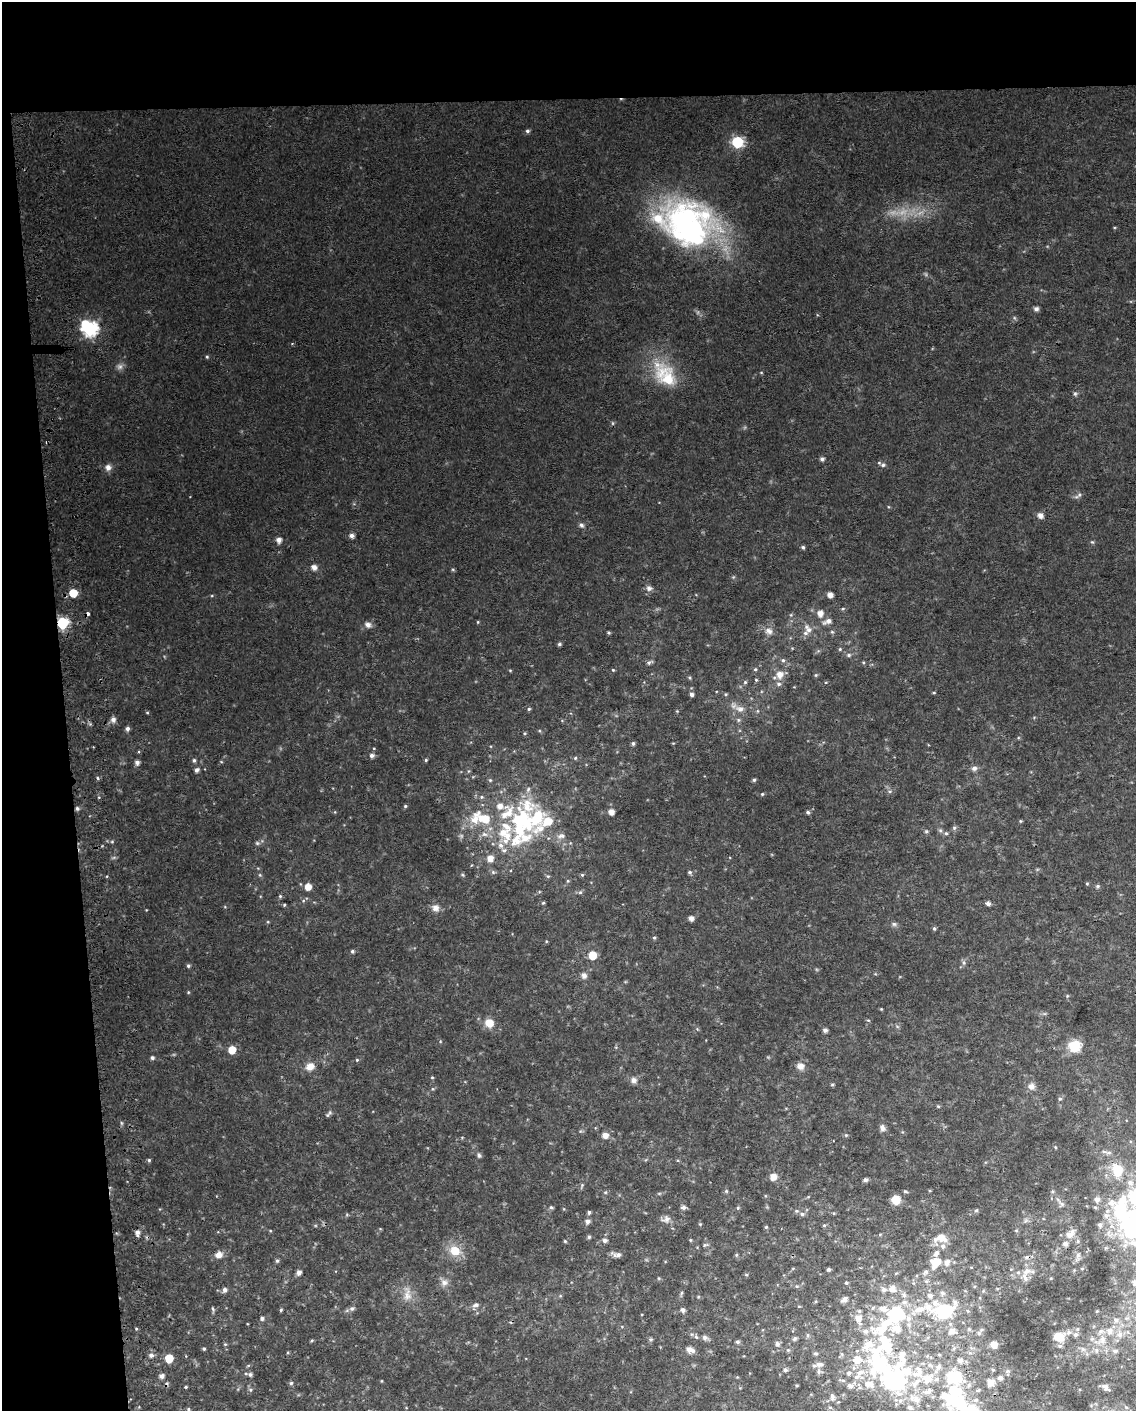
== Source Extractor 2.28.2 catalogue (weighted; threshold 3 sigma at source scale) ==
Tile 1 of 4 x 3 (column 1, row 1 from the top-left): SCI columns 41-1174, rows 2827-4235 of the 4618 x 4284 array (HDU 1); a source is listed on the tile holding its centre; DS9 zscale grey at full resolution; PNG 1138 x 1413 px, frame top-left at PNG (2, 2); no overlay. Shown black and unused: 12% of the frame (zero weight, under 2 of 3 exposures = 2% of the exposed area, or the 3 px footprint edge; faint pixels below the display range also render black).
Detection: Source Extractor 2.28.2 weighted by HDU 2 'WHT'; one run over the whole footprint, this tile lists its part. Background 0.0735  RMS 0.013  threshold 0.059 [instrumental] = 3 sigma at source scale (4.5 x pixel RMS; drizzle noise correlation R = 1.50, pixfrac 1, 0.0396/0.0396 arcsec/px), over >= 5 px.
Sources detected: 309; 2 too faint to see at this stretch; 7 inside a brighter object's white glare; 2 cosmic-ray / hot-pixel residue — not listed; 50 inside a brighter listed object's ellipse — not listed separately; the other 248 listed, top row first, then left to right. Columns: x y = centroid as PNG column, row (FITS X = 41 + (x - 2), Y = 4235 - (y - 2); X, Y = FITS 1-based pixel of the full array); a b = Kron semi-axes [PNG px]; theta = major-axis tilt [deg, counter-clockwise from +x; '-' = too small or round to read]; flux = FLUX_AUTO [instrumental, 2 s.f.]
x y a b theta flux
527 131 5 5 - 2.6
737 142 6 6 - 130
688 225 62 52 -30 320
1036 309 5 5 - 4.4
90 329 8 7 - 280
207 357 4 4 - 1.5
666 376 37 24 -55 59
1075 394 6 5 - 2.3
822 459 5 5 - 3.3
883 465 6 5 - 3.1
108 467 8 7 - 6.1
1078 495 11 5 32 3.3
1040 515 6 5 - 6.6
581 525 7 5 -47 3.2
352 536 5 5 - 5.3
279 540 5 5 - 6.9
1092 542 5 4 - 1.5
803 547 5 4 - 2.4
314 567 8 7 - 5.2
649 588 8 8 - 4.7
73 593 5 5 - 30
830 595 5 4 - 7.3
820 613 6 6 - 8.5
828 621 11 6 21 6.2
62 623 6 6 - 130
368 625 8 7 - 5.5
808 629 13 7 -51 7.1
769 631 10 8 -33 6.6
832 632 5 4 - 1.6
608 633 4 4 - 1.7
559 644 5 4 - 2.2
840 649 4 4 - 1.3
849 655 6 5 - 2.4
783 660 5 5 - 2.3
649 662 7 5 49 2.8
755 669 5 4 - 1.6
510 670 5 3 - 1.1
613 670 4 4 - 1.1
780 674 8 8 - 11
816 675 5 4 - 1.5
756 680 5 4 - 1.5
745 682 5 4 - 1.8
779 684 7 5 -13 3.1
934 693 5 3 - 1.1
691 694 6 5 - 3.6
726 694 5 4 - 1.4
529 709 5 4 - 1.6
740 709 12 7 -7 8.2
677 711 4 4 - 1
147 713 5 3 - 1.2
113 720 6 6 - 5.3
738 720 6 5 - 2.3
127 729 5 5 - 3.5
525 733 5 3 - 1.2
633 743 5 4 - 2.5
372 755 6 5 - 4.1
575 758 5 4 - 1.5
194 760 6 4 75 2.3
426 760 4 3 - 1.5
137 762 5 5 - 4.9
974 768 6 6 - 5
197 770 5 5 - 3.8
97 778 5 3 - 1.5
490 780 5 4 - 1.5
754 780 5 4 - 2
889 791 6 4 0 2.1
762 794 4 4 - 1.3
482 797 5 5 - 1.7
405 806 4 4 - 1.7
527 806 29 25 0 50
77 808 5 5 - 2.3
611 812 5 5 - 8.2
808 812 5 5 - 2.2
484 818 16 11 -15 25
1020 821 5 3 - 1.2
954 828 6 5 - 2.2
926 831 5 5 - 1.7
503 833 14 10 40 17
946 833 5 5 - 1.9
484 834 8 5 -7 4.3
562 836 11 7 15 5.8
516 840 22 15 59 31
257 843 6 5 - 2.2
490 858 7 6 - 9.3
690 872 5 5 - 2.2
260 875 6 4 -72 1.6
582 875 5 4 - 1.6
548 876 6 3 16 1.5
1087 884 4 4 - 1.2
1098 886 6 5 - 1.9
308 887 6 6 - 12
580 892 6 5 - 2.3
280 896 5 4 - 1.7
543 903 4 4 - 1.4
988 903 6 5 - 3.6
284 905 4 4 - 1.5
436 908 10 9 - 7.4
691 918 5 5 - 6.3
894 924 6 6 - 2.7
934 929 5 4 - 1.9
654 938 5 4 - 1.8
352 951 4 4 - 2.5
592 955 6 5 - 27
964 962 7 5 -71 2.7
188 966 5 4 - 2
584 976 8 7 - 5.2
188 992 5 3 - 1.1
1067 996 5 3 - 1.2
868 1020 5 3 - 1.2
489 1023 9 9 - 15
697 1029 4 4 - 1.4
825 1030 5 5 - 3.5
1075 1046 12 11 - 31
232 1050 5 5 - 23
152 1058 5 5 - 2.4
357 1060 4 3 - 1.2
310 1066 9 8 - 11
800 1066 9 9 - 7.8
432 1077 4 4 - 1.3
633 1080 8 8 - 5.2
832 1085 5 3 - 1.3
1031 1086 8 8 - 6.8
1060 1099 5 4 - 2.1
938 1106 4 4 - 1.4
329 1114 11 3 55 2.3
882 1128 8 6 -77 4.8
605 1135 7 6 - 8.1
846 1135 5 4 - 1.4
1109 1152 8 4 0 2.8
479 1155 6 5 - 2.4
149 1160 4 4 - 1.8
773 1177 7 7 - 9.8
865 1180 5 4 - 3.4
582 1185 5 5 - 1.6
726 1191 5 5 - 1.6
896 1200 8 8 - 18
1062 1204 6 6 - 2.6
551 1207 5 4 - 2
683 1207 7 5 -5 3
738 1208 5 4 - 1.5
1121 1209 44 29 -73 130
976 1210 5 4 - 1.9
589 1212 5 4 - 2.4
802 1214 6 5 - 2.9
666 1219 11 9 34 5.8
587 1221 5 5 - 4.9
700 1224 4 4 - 1.1
824 1225 5 4 - 1.7
766 1227 4 4 - 1.5
137 1233 7 6 - 4.2
1070 1235 12 9 -4 8.3
589 1237 5 4 - 1.7
942 1238 12 8 -23 13
605 1240 6 5 - 3.5
690 1240 5 3 - 1.1
565 1241 4 3 - 1.3
1065 1244 5 5 - 4.5
705 1245 6 5 - 2.1
943 1246 7 7 - 4.2
455 1251 13 11 -24 22
936 1253 9 5 48 4.9
219 1255 10 8 21 8.3
618 1255 9 6 2 5.9
736 1255 5 3 - 1.4
277 1261 5 4 - 2.2
936 1262 10 8 11 17
947 1262 7 7 - 6.6
829 1269 4 4 - 2.3
1027 1271 11 8 24 8.6
299 1272 5 4 - 5.6
925 1272 8 5 54 3.1
444 1282 10 8 -11 6.8
1135 1282 9 9 - 8.3
846 1283 4 4 - 1.6
892 1289 8 7 - 8.4
224 1290 6 5 - 4
884 1290 8 6 -45 4.2
681 1293 6 4 71 1.7
942 1293 6 6 - 3.1
407 1295 17 11 -88 13
845 1299 7 5 34 4.9
955 1303 9 7 -77 5.4
476 1305 11 6 12 4.6
928 1306 23 9 -53 17
352 1308 7 6 - 3.3
213 1309 7 4 -69 2
883 1309 14 8 -12 11
281 1310 5 4 - 1.5
683 1310 6 5 - 3.1
944 1311 11 9 -8 130
895 1315 45 11 45 170
262 1318 5 5 - 2.7
858 1318 11 7 -76 13
908 1319 8 8 - 7.1
1116 1320 7 6 - 4.3
136 1329 4 3 - 1.2
969 1329 5 5 - 2.2
865 1331 7 7 - 5.5
952 1331 10 9 - 9.5
1109 1331 9 8 - 7.7
979 1333 6 6 - 2.8
1120 1334 8 8 - 6.8
808 1335 6 4 90 1.8
1076 1335 6 6 - 3.2
696 1337 6 5 - 2.2
705 1337 7 6 - 4.3
1059 1337 10 9 - 21
1102 1338 7 4 -72 3.8
651 1339 5 5 - 1.8
794 1339 5 5 - 2.6
312 1340 5 3 - 1.4
737 1342 5 5 - 2.7
225 1344 5 4 - 1.4
777 1344 8 6 -61 3.4
994 1345 6 6 - 11
204 1349 4 3 - 1.6
689 1349 7 7 - 5.7
788 1350 5 5 - 1.7
1115 1351 7 5 -7 3.3
815 1354 7 3 0 1.9
151 1355 6 5 - 3.2
169 1358 6 5 - 32
960 1360 7 6 - 5.6
879 1363 35 26 -72 150
819 1364 10 7 -1 6.6
938 1367 8 7 - 5.6
785 1370 6 5 - 2.7
1008 1371 7 5 1 2.9
819 1372 8 5 83 3
849 1373 8 7 - 5.5
250 1374 5 5 - 2.8
162 1376 5 5 - 4.5
843 1380 6 4 -1 2.4
893 1380 23 16 60 270
916 1382 18 8 46 17
291 1383 5 5 - 2.1
991 1383 12 10 56 10
797 1385 5 3 - 1.2
850 1386 10 8 23 7.8
186 1387 3 3 - 1.2
1105 1387 9 6 -48 5.1
250 1390 6 5 - 2.2
832 1397 12 6 -87 5.2
916 1400 13 9 -42 13
957 1402 45 22 -30 100
830 1407 6 4 -1 1.9
910 1407 8 6 -39 5.3
188 1409 6 4 -84 1.9
Overlapping masked pixels (flux is a lower limit): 3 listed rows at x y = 62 623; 1065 1244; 957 1402
Isophote crosses this tile's border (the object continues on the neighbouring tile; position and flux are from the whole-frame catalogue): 5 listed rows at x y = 1121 1209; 1135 1282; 893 1380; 957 1402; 188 1409
Unlisted compact peaks at least as high as the median listed source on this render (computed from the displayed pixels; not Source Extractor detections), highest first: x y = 478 622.